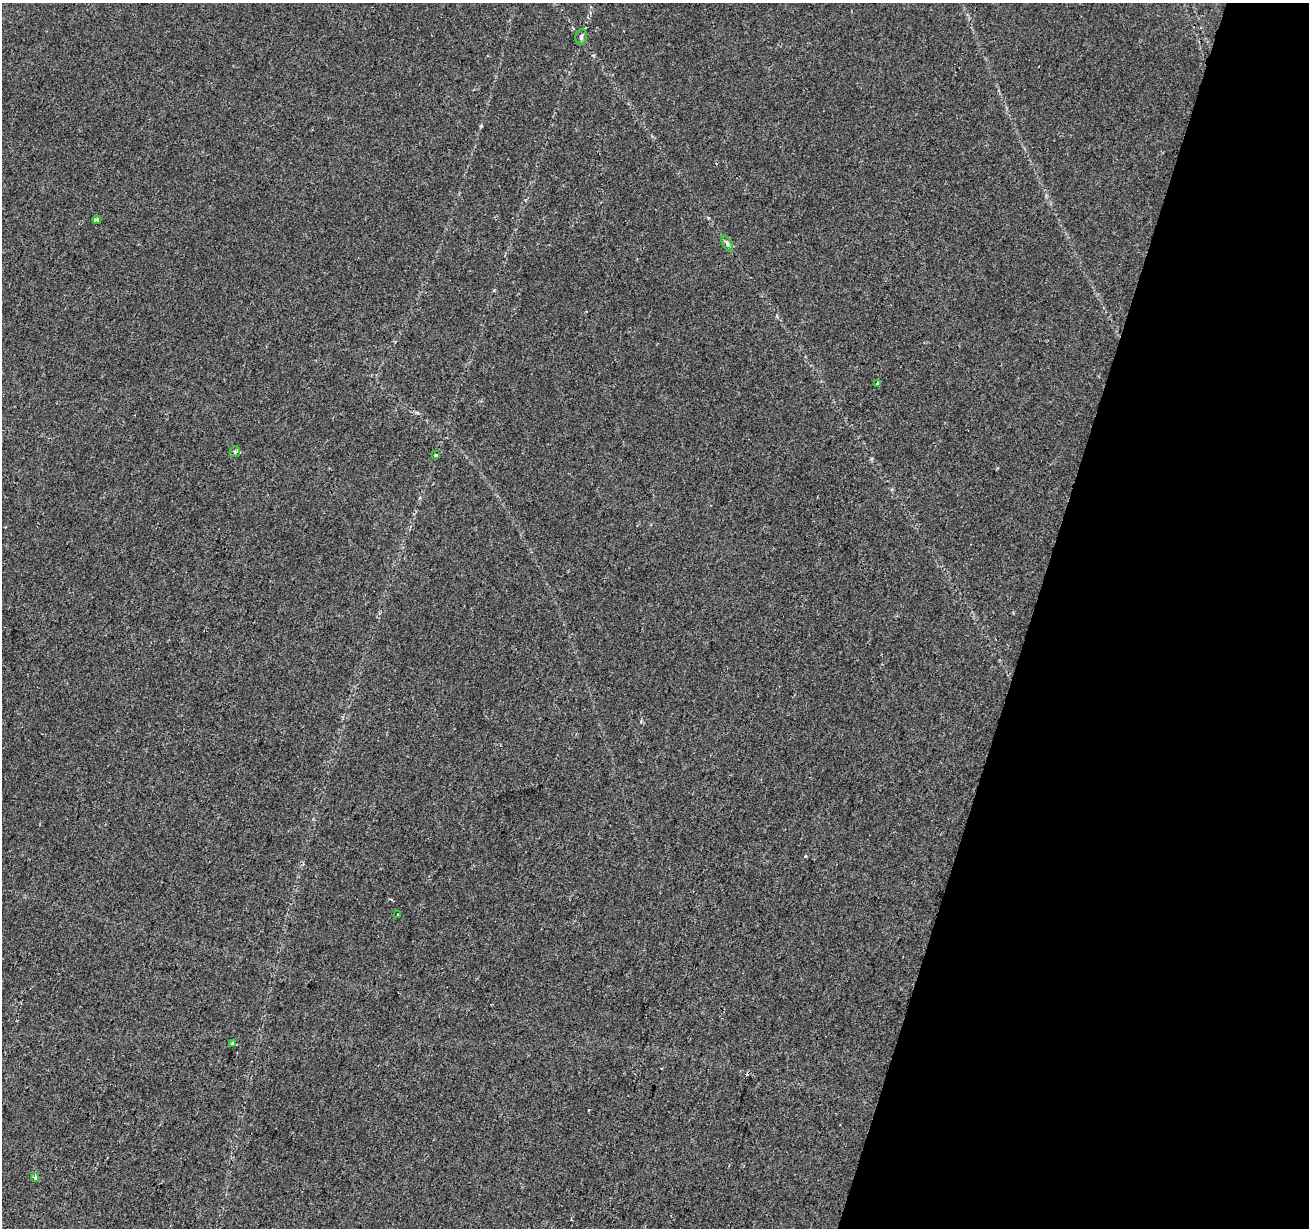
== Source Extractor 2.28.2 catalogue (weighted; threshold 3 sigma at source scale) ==
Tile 8 of 4 x 4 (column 4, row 2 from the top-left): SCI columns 3930-5236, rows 2741-3966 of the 5255 x 5425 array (HDU 1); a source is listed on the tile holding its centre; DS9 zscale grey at full resolution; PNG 1311 x 1230 px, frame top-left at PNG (2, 3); each listed source drawn as its Kron ellipse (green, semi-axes under 4 px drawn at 4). Shown black and unused: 21% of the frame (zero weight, under 2 of 3 exposures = <1% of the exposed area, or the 3 px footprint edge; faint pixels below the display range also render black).
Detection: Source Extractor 2.28.2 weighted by HDU 2 'WHT'; one run over the whole footprint, this tile lists its part. Background 0.0227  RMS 0.0036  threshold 0.0163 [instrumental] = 3 sigma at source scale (4.5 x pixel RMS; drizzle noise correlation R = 1.50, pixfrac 1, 0.0396/0.0396 arcsec/px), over >= 5 px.
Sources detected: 12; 3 cosmic-ray / hot-pixel residue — neither listed nor drawn; the other 9 listed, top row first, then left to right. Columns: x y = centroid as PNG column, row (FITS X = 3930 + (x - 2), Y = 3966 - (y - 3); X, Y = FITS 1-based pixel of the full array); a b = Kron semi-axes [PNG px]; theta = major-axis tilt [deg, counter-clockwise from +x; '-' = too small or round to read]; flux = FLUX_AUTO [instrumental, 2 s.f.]
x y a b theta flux
581 37 8 5 76 0.8
97 220 4 3 - 2.5
727 243 8 4 -63 0.87
878 384 4 3 - 1.3
235 452 5 5 - 0.76
436 455 4 3 - 0.45
398 914 3 2 - 0.27
232 1043 3 3 - 0.69
35 1177 4 3 - 0.72